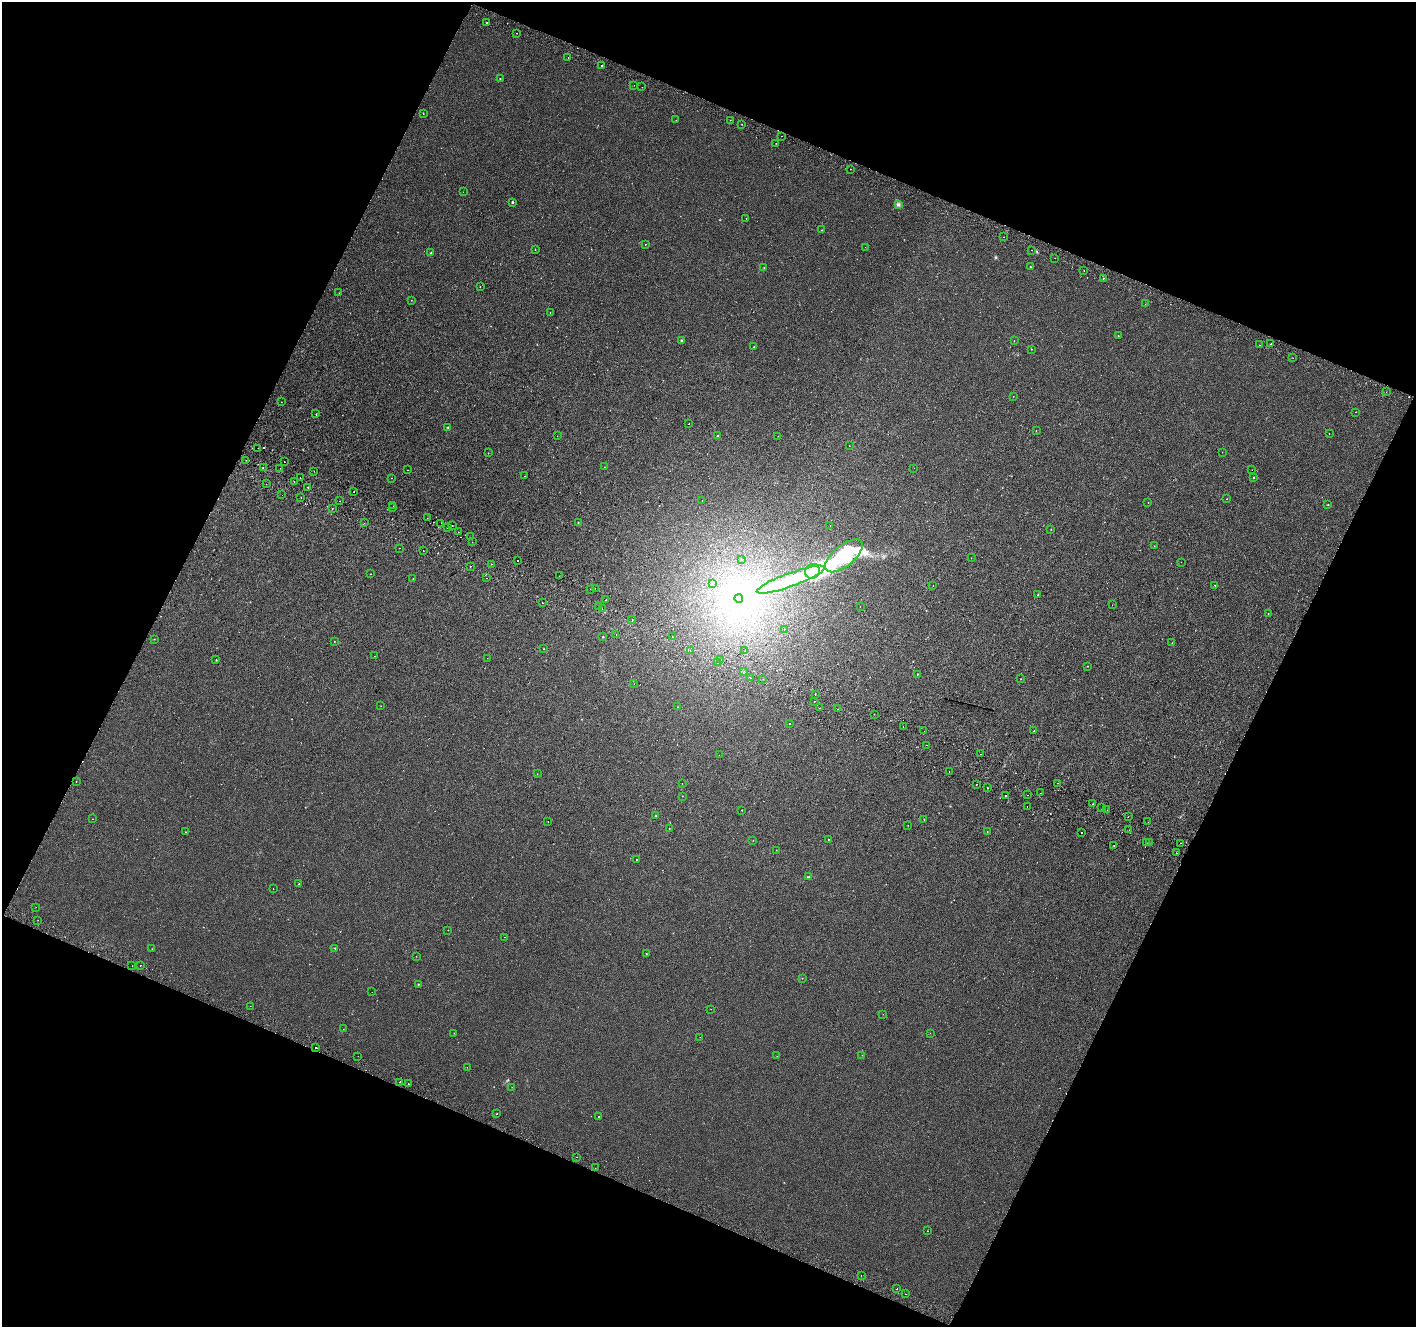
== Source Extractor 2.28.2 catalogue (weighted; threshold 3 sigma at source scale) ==
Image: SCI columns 31-5683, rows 260-5558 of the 5718 x 5883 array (HDU 1 of 3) = the unmasked area's bounding box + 8 px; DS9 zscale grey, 4 x 4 block average (1 PNG px = mean of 4 x 4 image px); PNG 1418 x 1329 px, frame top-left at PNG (2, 2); each listed source drawn as its Kron ellipse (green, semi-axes under 4 px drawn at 4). Shown black and unused: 44% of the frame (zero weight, under 2 of 3 exposures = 3% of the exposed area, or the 3 px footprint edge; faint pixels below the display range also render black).
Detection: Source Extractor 2.28.2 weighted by HDU 2 'WHT'. Background 5.91e-04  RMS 0.0039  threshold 0.0175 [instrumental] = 3 sigma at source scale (4.5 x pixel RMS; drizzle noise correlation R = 1.50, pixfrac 1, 0.0396/0.0396 arcsec/px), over >= 5 px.
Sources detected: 274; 2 too faint to see at this stretch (4 x 4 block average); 7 inside a brighter object's white glare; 22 cosmic-ray / hot-pixel residue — neither listed nor drawn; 2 coinciding with a brighter row at this scale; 1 inside a brighter listed object's ellipse — not listed separately; the other 240 listed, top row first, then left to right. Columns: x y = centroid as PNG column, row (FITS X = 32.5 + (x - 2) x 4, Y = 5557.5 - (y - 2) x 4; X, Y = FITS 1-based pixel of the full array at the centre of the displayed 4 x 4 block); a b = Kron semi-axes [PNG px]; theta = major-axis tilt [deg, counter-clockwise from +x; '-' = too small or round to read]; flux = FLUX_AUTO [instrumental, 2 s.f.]
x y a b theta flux
486 23 2 2 - 9.7
517 33 2 2 - 3.4
568 57 2 2 - 0.72
601 65 2 2 - 57
500 79 2 2 - 0.61
634 85 2 2 - 0.38
642 87 2 2 - 0.64
423 113 2 2 - 0.9
676 120 2 2 - 0.64
730 120 2 2 - 0.8
742 124 2 2 - 0.59
781 136 2 2 - 5.3
776 143 2 2 - 0.61
850 169 2 2 - 1.6
463 192 2 2 - 6.2
512 202 2 2 - 2.8
898 204 4 3 - 3.5
746 219 2 2 - 0.45
822 230 2 2 - 0.64
1003 237 2 2 - 0.37
645 244 2 2 - 0.65
865 247 2 2 - 0.45
535 249 2 2 - 0.9
1032 250 2 2 - 0.47
431 253 2 2 - 1.6
1055 258 2 2 - 0.54
1030 267 2 2 - 1.3
764 268 2 2 - 0.78
1084 270 2 2 - 4.3
1103 278 2 2 - 1
480 287 2 2 - 3.8
339 293 2 2 - 0.43
411 300 2 2 - 0.52
1145 304 2 2 - 0.41
550 312 2 2 - 0.46
1118 336 2 2 - 0.74
681 341 3 3 - 2.6
1014 341 2 2 - 1.6
1271 344 2 2 - 1.1
1260 345 2 2 - 5.7
754 347 2 2 - 0.78
1031 349 2 2 - 0.91
1293 358 2 2 - 0.41
1386 392 2 2 - 4.5
1013 396 2 2 - 0.43
281 402 2 2 - 1.8
1356 412 2 2 - 1.7
316 414 2 2 - 0.42
689 424 2 2 - 0.58
448 428 2 2 - 1.5
1036 430 2 2 - 0.81
1329 434 2 2 - 0.44
557 436 2 2 - 0.37
717 436 2 2 - 1.8
778 436 2 2 - 0.4
849 446 2 2 - 0.3
258 448 2 2 - 0.79
1222 452 2 2 - 0.92
488 453 2 2 - 0.89
246 460 2 2 - 0.88
284 462 2 2 - 1.5
263 467 2 2 - 59
604 467 2 2 - 0.68
280 468 2 2 - 0.52
914 468 2 2 - 0.37
407 470 2 2 - 0.43
1252 470 2 2 - 0.32
314 471 2 2 - 0.62
525 476 2 2 - 0.54
300 478 2 2 - 1.2
391 478 2 2 - 1
1254 478 2 2 - 1.1
294 482 2 2 - 0.86
266 484 2 2 - 7.9
308 487 2 2 - 7.6
354 492 2 2 - 6.9
282 495 2 2 - 0.67
301 498 2 2 - 6.7
1227 499 2 2 - 0.95
702 500 2 2 - 0.58
340 501 2 2 - 0.83
1148 502 2 2 - 0.56
1328 505 2 2 - 0.98
393 506 2 2 - 0.4
392 508 2 2 - 0.57
332 509 2 2 - 0.74
427 518 2 2 - 2.1
578 522 2 2 - 0.72
364 523 2 2 - 0.43
441 523 2 2 - 6.3
830 525 2 2 - 0.81
452 526 2 2 - 1.5
448 528 2 2 - 1.7
1051 529 2 2 - 0.61
458 532 2 2 - 0.46
470 537 2 2 - 0.48
472 542 2 2 - 0.62
1154 546 2 2 - 0.58
400 548 2 2 - 0.57
423 550 2 2 - 10
844 556 22 10 39 220
971 558 2 2 - 0.52
741 559 2 2 - 0.36
518 560 2 2 - 3.2
1181 562 2 2 - 0.92
491 564 2 2 - 0.74
471 566 2 2 - 3
812 571 7 7 - 400
370 574 2 2 - 0.56
559 576 2 2 - 0.79
413 578 2 2 - 1
487 578 2 2 - 1.2
791 580 36 6 20 120
712 583 2 2 - 0.69
1215 585 2 2 - 6.5
933 586 2 2 - 0.45
595 588 2 2 - 0.41
590 589 2 2 - 0.83
1038 595 2 2 - 0.97
739 598 4 4 - 260
606 599 2 2 - 2.9
542 603 2 2 - 4.3
1112 605 2 2 - 0.31
599 606 2 2 - 0.52
860 606 2 2 - 9.9
602 609 2 2 - 0.59
1268 613 2 2 - 0.56
632 620 2 2 - 110
784 629 2 2 - 0.51
616 635 2 2 - 0.56
603 637 2 2 - 1.3
673 637 2 2 - 10
154 639 2 2 - 0.55
334 642 2 2 - 0.49
1172 643 2 2 - 0.46
544 649 2 2 - 0.44
690 650 2 2 - 0.44
745 651 2 2 - 3.6
374 656 2 2 - 0.35
487 658 2 2 - 0.42
216 660 2 2 - 1.2
721 660 2 2 - 0.88
718 663 2 2 - 0.35
1088 666 2 2 - 0.56
744 671 2 2 - 2
917 674 2 2 - 1.1
750 678 2 2 - 8.5
763 679 2 2 - 1.3
1021 679 2 2 - 0.53
634 684 2 2 - 1.1
815 694 2 2 - 1.1
814 701 2 2 - 0.56
381 706 2 2 - 0.42
677 707 2 2 - 0.5
819 708 2 2 - 1.8
838 709 2 2 - 4.1
874 714 2 2 - 1.7
789 723 2 2 - 4.7
903 726 2 2 - 0.7
924 731 2 2 - 0.74
1034 731 2 2 - 0.81
926 745 2 2 - 0.99
981 754 2 2 - 0.51
719 755 2 2 - 0.6
949 772 2 2 - 0.78
537 774 2 2 - 0.54
76 781 2 2 - 0.63
682 783 2 2 - 0.37
1057 783 2 2 - 4.6
976 784 2 2 - 0.58
987 788 2 2 - 1
1040 793 2 2 - 0.5
1028 795 2 2 - 0.81
682 796 2 2 - 0.48
1005 796 2 2 - 79
1092 804 2 2 - 4.1
1027 807 2 2 - 1.7
1102 808 2 2 - 1.1
742 810 2 2 - 0.85
1107 810 2 2 - 0.43
655 816 2 2 - 1.3
1128 817 2 2 - 2.6
93 819 2 2 - 0.41
924 819 2 2 - 0.57
548 821 2 2 - 1.5
1148 822 2 2 - 0.36
908 825 2 2 - 0.79
669 829 2 2 - 0.69
1129 830 2 2 - 0.5
185 832 2 2 - 0.74
987 832 2 2 - 0.65
1081 832 2 2 - 2.1
828 839 2 2 - 0.82
753 840 2 2 - 0.52
1149 842 2 2 - 1.1
1146 843 2 2 - 3.2
1180 843 2 2 - 3.7
1114 845 2 2 - 1.4
776 850 2 2 - 0.52
1176 853 2 2 - 0.6
636 860 2 2 - 1.8
809 877 2 2 - 1
299 884 2 2 - 0.82
273 889 2 2 - 1.2
36 907 2 2 - 0.35
38 920 2 2 - 0.44
448 930 2 2 - 1.6
505 937 2 2 - 1.7
335 948 2 2 - 0.88
152 949 2 2 - 0.45
646 953 2 2 - 0.74
416 956 2 2 - 0.8
140 965 2 2 - 0.92
132 966 2 2 - 1.4
802 978 2 2 - 0.69
418 984 2 2 - 1.1
372 992 2 2 - 0.23
250 1006 2 2 - 2.2
711 1009 2 2 - 1.1
883 1014 2 2 - 0.37
343 1029 2 2 - 0.49
454 1033 2 2 - 0.7
930 1033 2 2 - 0.73
700 1037 2 2 - 17
315 1048 2 2 - 3.2
862 1055 2 2 - 0.57
358 1056 2 2 - 0.52
777 1056 2 2 - 0.53
467 1067 2 2 - 0.32
400 1082 2 2 - 10
408 1084 2 2 - 2.6
512 1087 2 2 - 0.36
496 1114 2 2 - 0.71
599 1117 2 2 - 0.91
577 1157 2 2 - 2.8
595 1168 2 2 - 0.82
927 1231 2 2 - 0.44
861 1275 2 2 - 0.92
897 1289 2 2 - 2.5
905 1294 2 2 - 0.47
Diffuse or blended objects may show on this block-average render without a row.